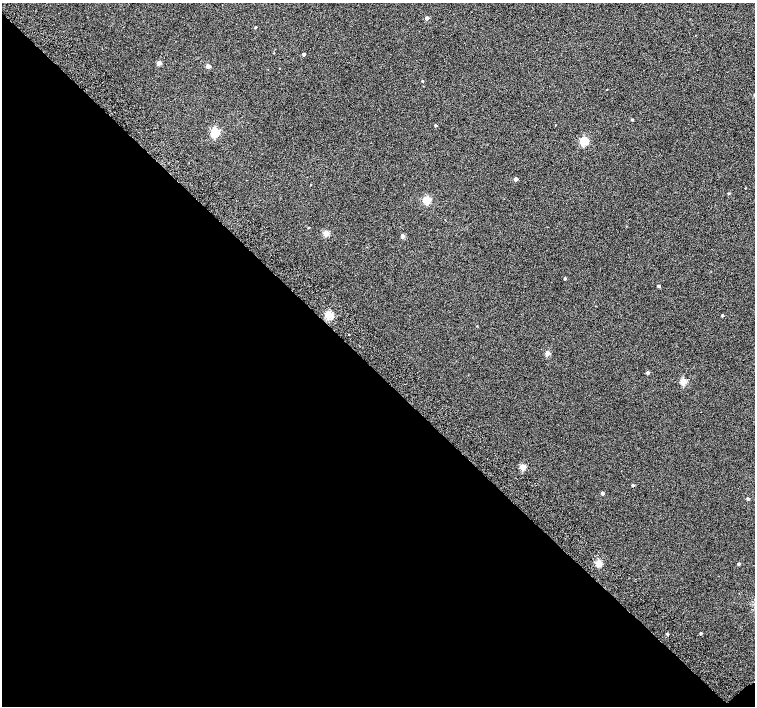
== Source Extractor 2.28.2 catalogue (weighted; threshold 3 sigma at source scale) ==
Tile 14 of 4 x 4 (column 2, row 4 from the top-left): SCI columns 1557-3062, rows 264-1671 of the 6118 x 6093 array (HDU 1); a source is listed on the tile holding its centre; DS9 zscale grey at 2 x 2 block average (1 PNG px = mean of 2 x 2 image px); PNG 757 x 708 px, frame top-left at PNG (2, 3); no overlay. Shown black and unused: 48% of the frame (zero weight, under 2 of 3 exposures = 3% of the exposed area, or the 3 px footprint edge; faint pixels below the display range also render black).
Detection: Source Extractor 2.28.2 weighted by HDU 2 'WHT'; one run over the whole footprint, this tile lists its part. Background 0.0524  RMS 0.052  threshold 0.234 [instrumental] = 3 sigma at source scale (4.5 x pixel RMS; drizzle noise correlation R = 1.50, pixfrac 1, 0.0396/0.0396 arcsec/px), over >= 5 px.
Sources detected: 35; all 35 listed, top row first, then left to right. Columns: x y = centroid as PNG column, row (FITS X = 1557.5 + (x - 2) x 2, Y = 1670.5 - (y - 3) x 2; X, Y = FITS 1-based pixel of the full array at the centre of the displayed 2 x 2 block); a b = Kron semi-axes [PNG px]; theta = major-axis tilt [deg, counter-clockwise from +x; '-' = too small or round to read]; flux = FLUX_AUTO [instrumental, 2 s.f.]
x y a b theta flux
427 18 3 2 - 53
255 27 2 2 - 12
274 53 2 2 - 4.5
304 54 2 2 - 29
159 63 3 3 - 130
208 66 3 3 - 76
422 81 2 2 - 12
632 120 3 2 - 12
435 125 2 2 - 12
215 132 3 3 - 850
584 141 3 3 - 590
516 179 3 2 - 53
311 184 2 2 - 4.6
729 193 3 2 - 9.8
427 200 3 3 - 470
308 227 2 2 - 6.9
326 233 3 3 - 270
402 236 3 3 - 86
565 278 3 2 - 13
659 286 3 2 - 20
329 315 3 3 - 600
722 315 2 2 - 16
477 326 3 2 - 5.1
348 334 2 2 - 5.4
547 353 3 3 - 150
648 373 3 3 - 29
683 381 3 3 - 340
523 467 3 3 - 260
633 485 2 2 - 18
602 493 2 2 - 36
748 499 3 3 - 21
598 563 3 3 - 330
738 564 3 3 - 19
701 633 2 2 - 16
667 634 3 2 - 16